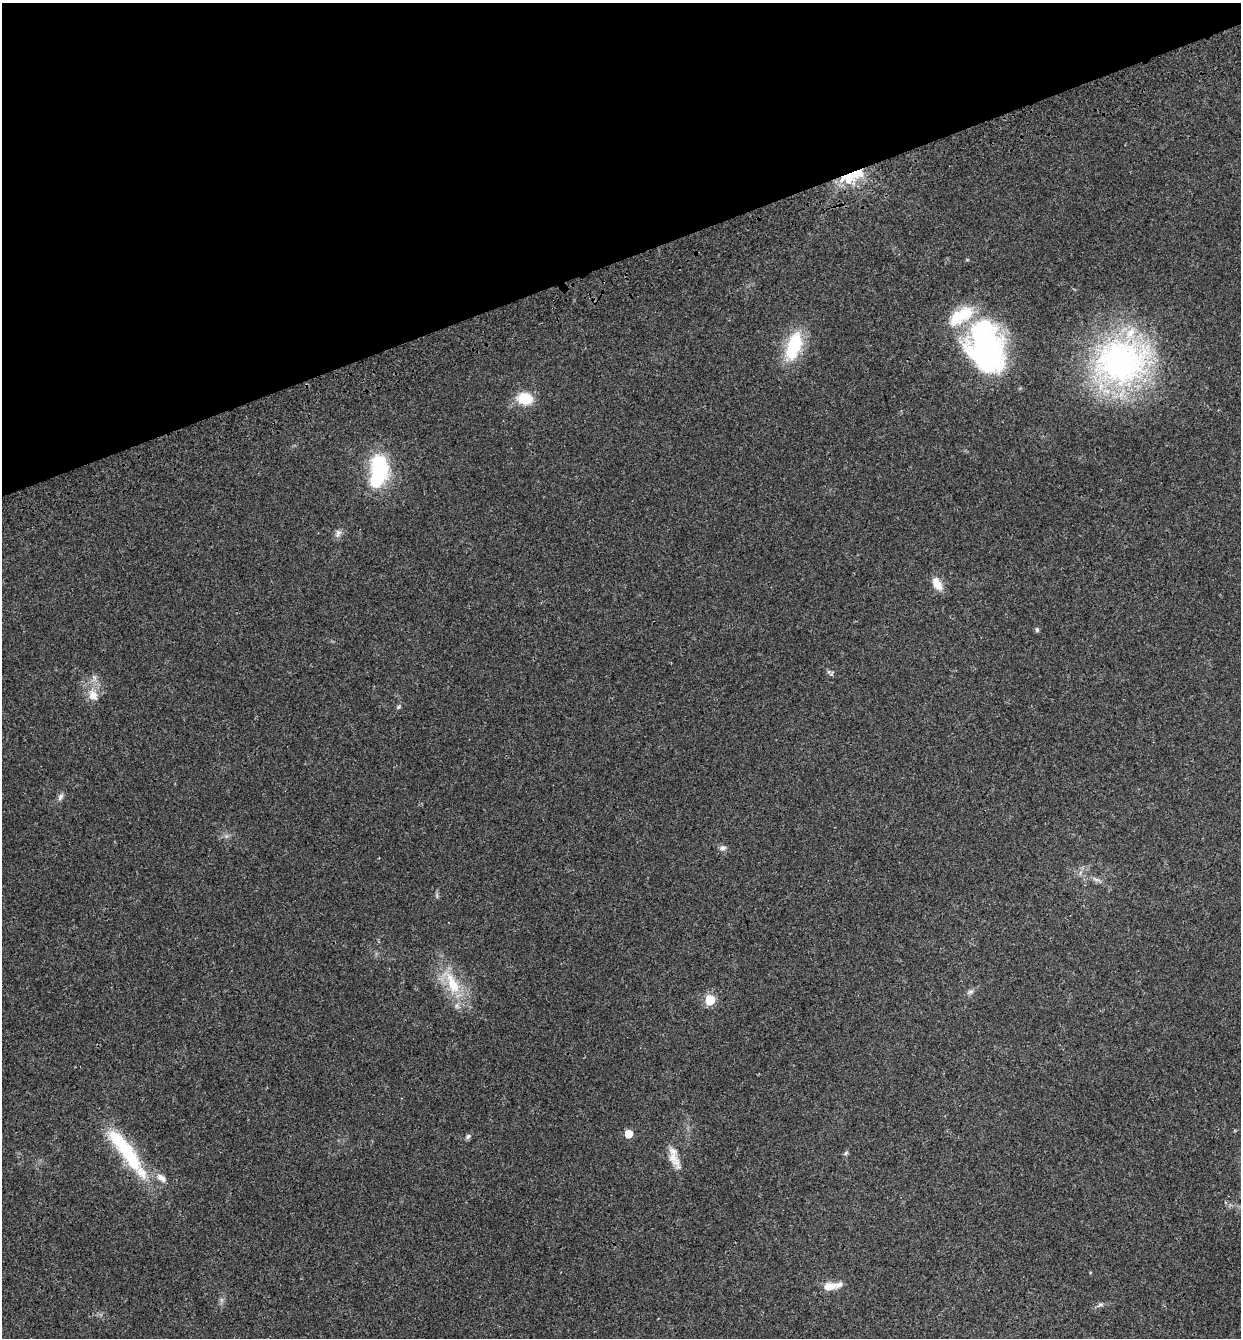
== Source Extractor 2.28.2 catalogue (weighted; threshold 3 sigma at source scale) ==
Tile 3 of 4 x 4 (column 3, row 1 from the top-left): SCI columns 2746-3984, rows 4128-5463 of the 5439 x 5585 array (HDU 1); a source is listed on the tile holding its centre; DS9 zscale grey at full resolution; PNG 1243 x 1340 px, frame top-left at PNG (2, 3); no overlay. Shown black and unused: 19% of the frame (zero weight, under 3 of 4 exposures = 9% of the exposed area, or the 3 px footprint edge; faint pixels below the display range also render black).
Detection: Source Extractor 2.28.2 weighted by HDU 2 'WHT'; one run over the whole footprint, this tile lists its part. Background 0.0211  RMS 0.003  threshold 0.0134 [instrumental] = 3 sigma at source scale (4.5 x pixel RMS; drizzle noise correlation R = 1.50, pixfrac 1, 0.0396/0.0396 arcsec/px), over >= 5 px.
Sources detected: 30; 2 inside a brighter object's white glare — not listed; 3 inside a brighter listed object's ellipse — not listed separately; the other 25 listed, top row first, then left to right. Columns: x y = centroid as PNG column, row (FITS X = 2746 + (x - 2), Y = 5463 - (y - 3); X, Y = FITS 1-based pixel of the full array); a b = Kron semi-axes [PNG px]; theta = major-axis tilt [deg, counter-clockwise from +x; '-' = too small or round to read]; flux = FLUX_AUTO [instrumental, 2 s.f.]
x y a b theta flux
851 176 30 10 21 11
794 346 36 17 71 15
986 347 56 37 -73 64
1121 361 75 61 25 82
525 398 18 13 -7 7.5
378 465 38 21 -85 21
338 533 12 7 69 1.2
937 584 17 9 -62 3.5
1037 630 7 5 -76 0.54
93 695 17 13 -60 3.6
398 707 7 5 49 0.52
60 797 11 6 61 0.98
722 848 9 6 11 0.96
1096 879 12 4 -20 1
452 983 42 15 -61 12
970 992 11 4 22 0.82
710 1000 6 6 - 16
628 1134 5 5 - 6.4
468 1136 7 6 - 0.67
846 1153 7 5 37 0.49
129 1154 43 19 -58 17
673 1158 29 10 -64 4
161 1178 15 9 -38 2.2
829 1286 16 10 7 3.5
1100 1304 9 6 23 0.79
Overlapping masked pixels (flux is a lower limit): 1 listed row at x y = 851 176